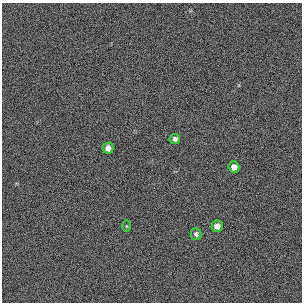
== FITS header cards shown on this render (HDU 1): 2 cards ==
NAXIS1  =                  300 / length of original image axis
NAXIS2  =                  300 / length of original image axis

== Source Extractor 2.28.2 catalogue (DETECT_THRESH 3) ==
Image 300 x 300 px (HDU 1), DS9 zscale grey, 1 PNG px = 1 image px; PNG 304 x 304 px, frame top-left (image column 1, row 300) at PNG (2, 3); each listed source drawn as its Kron ellipse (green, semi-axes under 4 px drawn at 4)
Background 385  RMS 67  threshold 200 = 3 sigma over >= 5 px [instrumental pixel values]
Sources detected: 6; all 6 listed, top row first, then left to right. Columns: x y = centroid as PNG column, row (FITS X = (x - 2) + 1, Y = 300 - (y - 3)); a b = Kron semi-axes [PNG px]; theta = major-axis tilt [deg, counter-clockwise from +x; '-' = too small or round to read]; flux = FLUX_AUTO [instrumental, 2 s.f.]
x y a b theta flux
175 139 5 5 - 14000
108 148 5 5 - 25000
234 167 5 5 - 27000
126 226 6 4 -89 4700
217 226 5 5 - 25000
196 234 5 5 - 11000